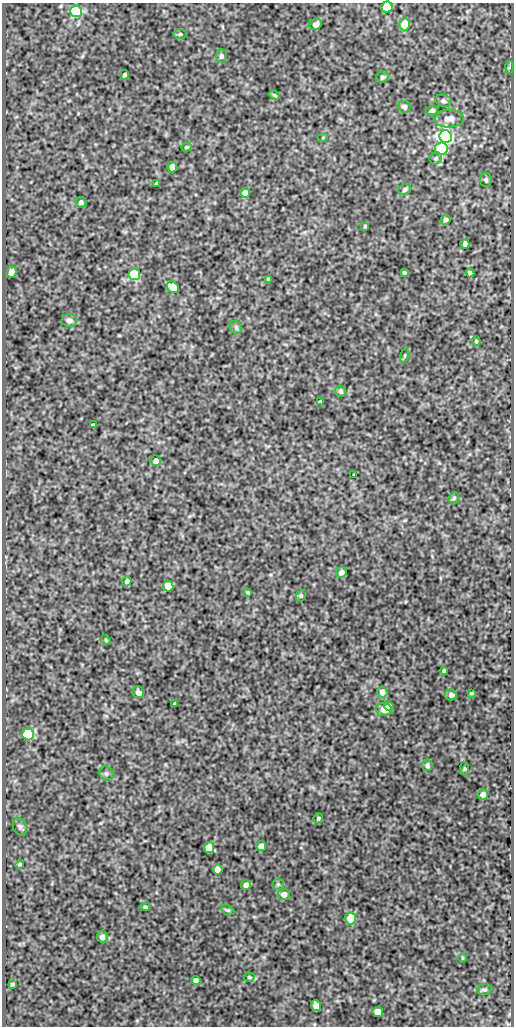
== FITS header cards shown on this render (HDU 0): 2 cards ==
NAXIS1  =                  512
NAXIS2  =                 1024

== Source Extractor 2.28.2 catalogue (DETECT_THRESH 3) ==
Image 512 x 1024 px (HDU 0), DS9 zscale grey, 1 PNG px = 1 image px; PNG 516 x 1028 px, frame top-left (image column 1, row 1024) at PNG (2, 3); each listed source drawn as its Kron ellipse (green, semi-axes under 4 px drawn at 4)
Background 89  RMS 0.54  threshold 1.61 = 3 sigma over >= 5 px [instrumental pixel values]
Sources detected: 83; all 83 listed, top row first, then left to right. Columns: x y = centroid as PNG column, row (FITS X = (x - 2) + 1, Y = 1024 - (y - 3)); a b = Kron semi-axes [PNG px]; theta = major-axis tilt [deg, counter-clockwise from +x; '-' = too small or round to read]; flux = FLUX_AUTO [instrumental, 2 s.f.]
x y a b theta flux
387 7 5 5 - 1900
76 11 6 6 - 5300
316 24 6 5 - 140
405 24 6 5 - 700
180 34 7 5 2 62
221 56 6 5 - 100
509 67 6 4 87 48
125 75 5 3 - 86
382 77 6 5 - 74
275 95 6 3 -28 44
443 101 8 6 -17 97
404 107 6 5 - 150
432 111 6 4 8 93
449 119 15 9 2 250
323 137 5 3 - 27
446 137 6 6 - 17000
186 147 5 4 - 47
441 149 6 6 - 1300
436 158 6 5 - 86
172 167 5 5 - 460
486 180 7 6 - 77
157 183 3 3 - 45
405 189 6 5 - 92
245 193 5 5 - 260
81 202 5 5 - 110
446 220 5 4 - 100
365 226 4 4 - 42
465 244 4 4 - 160
11 272 6 5 - 270
404 272 4 3 - 52
470 273 4 4 - 120
134 274 6 5 - 3400
268 279 4 3 - 57
173 287 6 5 - 640
69 320 7 6 - 150
236 327 7 5 -47 79
476 341 5 4 - 47
405 355 7 3 71 44
340 391 5 5 - 100
321 401 4 3 - 51
93 425 3 3 - 42
156 461 5 5 - 170
354 475 3 3 - 36
454 498 6 4 46 52
341 572 6 5 - 160
127 581 5 4 - 110
168 586 5 5 - 800
248 592 4 3 - 38
301 596 6 4 69 48
106 640 5 4 - 38
444 671 4 3 - 73
138 692 6 5 - 140
382 692 5 5 - 300
472 693 3 2 - 35
451 695 6 5 - 120
175 704 3 3 - 61
389 706 5 4 - 190
384 709 8 6 -4 370
28 734 6 6 - 2500
427 765 6 5 - 83
465 769 7 4 -84 59
106 773 7 6 - 89
483 794 5 5 - 220
318 818 5 4 - 58
20 827 9 7 -65 100
261 846 5 5 - 240
209 848 5 5 - 890
20 864 4 4 - 51
218 870 5 5 - 320
278 884 6 5 - 62
246 885 5 4 - 230
284 894 6 6 - 240
145 907 5 4 - 51
228 910 7 4 -25 63
351 918 6 5 - 1900
102 937 6 5 - 140
462 958 5 3 - 31
249 977 5 4 - 44
196 980 5 4 - 180
12 984 4 3 - 50
484 990 7 5 7 75
316 1006 5 5 - 450
378 1012 5 5 - 660
At the frame edge (FLAGS 8, measured only in part): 1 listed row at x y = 387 7